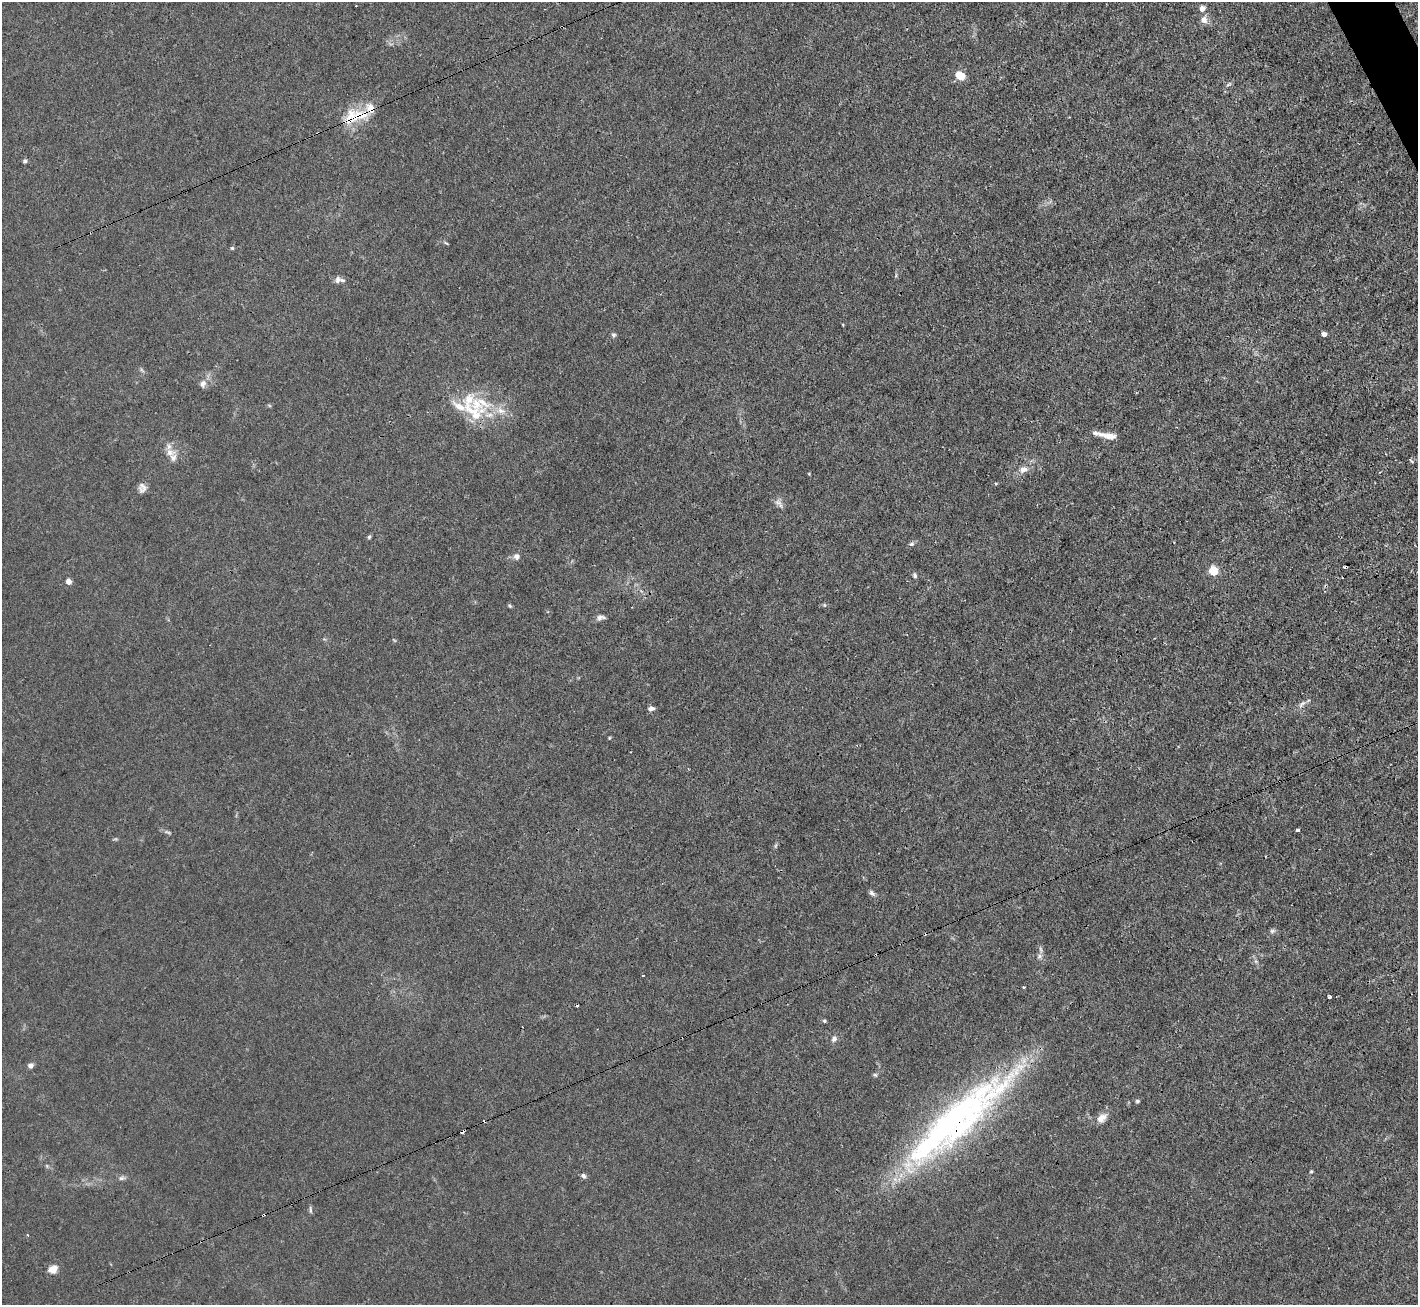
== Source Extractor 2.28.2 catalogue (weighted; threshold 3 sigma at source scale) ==
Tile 10 of 4 x 4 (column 2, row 3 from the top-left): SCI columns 1417-2832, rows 1590-2892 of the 5664 x 5650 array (HDU 1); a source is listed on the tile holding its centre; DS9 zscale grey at full resolution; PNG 1420 x 1307 px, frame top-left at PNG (2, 2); no overlay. Shown black and unused: <1% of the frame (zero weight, under 3 of 4 exposures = <1% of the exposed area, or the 3 px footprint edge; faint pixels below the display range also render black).
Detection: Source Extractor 2.28.2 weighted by HDU 2 'WHT'; one run over the whole footprint, this tile lists its part. Background 0.0224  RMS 0.0032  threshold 0.0142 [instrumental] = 3 sigma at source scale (4.5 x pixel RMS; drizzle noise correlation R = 1.50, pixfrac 1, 0.05/0.05 arcsec/px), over >= 5 px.
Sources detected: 73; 1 too faint to see at this stretch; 1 inside a brighter object's white glare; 7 cosmic-ray / hot-pixel residue — not listed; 8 inside a brighter listed object's ellipse — not listed separately; the other 56 listed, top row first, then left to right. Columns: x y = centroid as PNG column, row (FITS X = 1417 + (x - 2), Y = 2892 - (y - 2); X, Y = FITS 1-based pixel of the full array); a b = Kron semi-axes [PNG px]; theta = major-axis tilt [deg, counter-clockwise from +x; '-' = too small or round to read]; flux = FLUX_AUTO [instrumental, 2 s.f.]
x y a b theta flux
356 6 3 2 - 0.24
1202 8 8 7 - 1.4
1204 20 10 8 -84 1.9
960 76 7 5 -29 10
1229 84 8 4 35 0.58
352 117 32 19 30 10
25 161 5 5 - 0.57
446 243 7 3 -31 0.37
232 248 4 4 - 0.42
338 279 9 6 87 1.1
1324 334 4 4 - 1.7
613 335 6 6 - 0.61
203 384 10 8 66 1.5
478 403 39 27 -20 18
269 405 6 4 -19 0.35
1108 436 24 6 -12 3.8
170 452 12 11 - 2.8
1411 461 6 3 -44 0.36
1023 469 12 9 12 2.3
809 474 5 3 - 0.26
996 483 5 3 - 0.31
142 488 12 9 85 1.6
778 503 11 6 -18 1.4
369 537 6 4 45 0.46
911 544 7 6 - 0.73
516 556 6 6 - 1.6
1213 571 5 5 - 15
915 575 7 5 -77 0.64
69 581 4 4 - 2.6
824 605 6 4 -88 0.35
510 606 5 4 - 0.44
600 617 11 6 10 1.2
1302 704 13 5 37 1.2
651 709 8 5 4 1.2
609 738 5 3 - 0.29
1297 830 4 3 - 1.1
776 845 8 3 71 0.49
872 893 8 6 -40 0.94
1272 931 8 6 15 0.76
1041 949 9 4 -81 0.73
1039 956 7 6 - 0.9
643 975 3 2 - 0.38
1024 987 3 3 - 0.45
1330 997 4 3 - 1
824 1021 5 4 - 0.43
834 1039 8 6 72 1.1
30 1066 6 5 - 1.4
875 1075 6 5 - 0.49
1137 1101 5 5 - 0.49
1102 1118 15 10 41 2.8
953 1122 157 36 40 110
1311 1171 5 4 - 0.39
583 1176 6 5 - 0.89
122 1178 10 6 8 0.87
310 1210 10 3 -83 0.57
53 1269 10 8 29 2.8
Overlapping masked pixels (flux is a lower limit): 2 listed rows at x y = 352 117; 953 1122